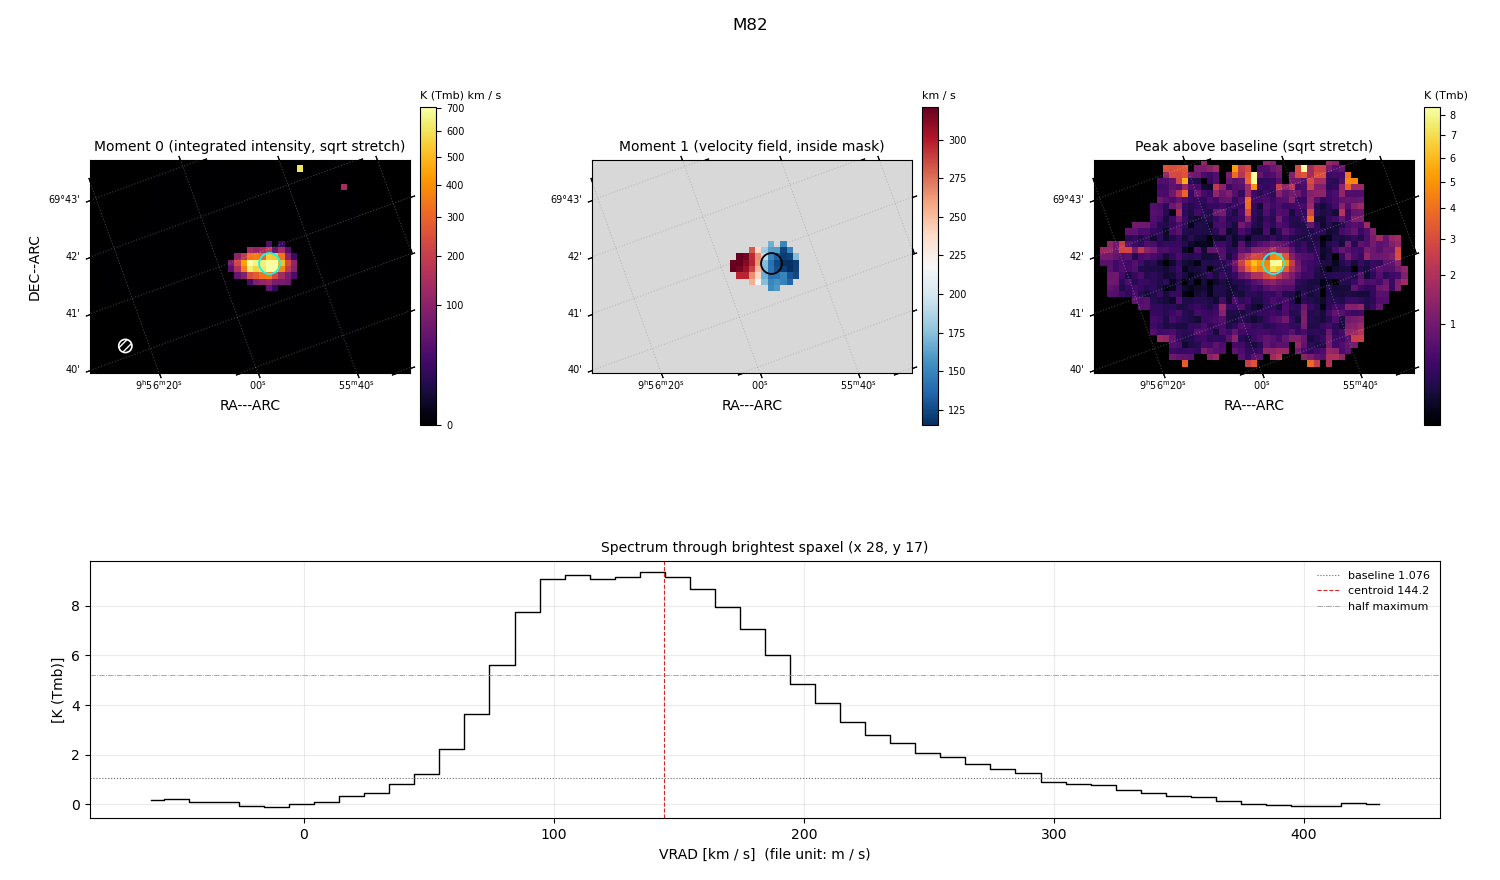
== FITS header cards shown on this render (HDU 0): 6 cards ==
OBJECT  = 'M82         '               /
BUNIT   = 'K (Tmb)     '               /
CTYPE1  = 'RA---ARC    '               /
CTYPE2  = 'DEC--ARC    '               /
CTYPE3  = 'VRAD        '               /
NAXIS3  =                   50         /

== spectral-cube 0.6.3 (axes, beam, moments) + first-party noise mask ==
SpectralCube HDU 0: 50 channels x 34 x 51 spaxels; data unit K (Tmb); figure title: M82
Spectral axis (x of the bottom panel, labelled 'VRAD [km / s]  (file unit: m / s)'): -61 .. 430 km / s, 50 channels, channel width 10 km / s
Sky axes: RA---ARC/DEC--ARC; field 5.99' x 3.99' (7 arcsec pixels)
Beam (drawn as the hatched ellipse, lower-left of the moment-0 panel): BMAJ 14.9 arcsec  BMIN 14.9 arcsec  BPA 0 deg
Caveat (lower limits): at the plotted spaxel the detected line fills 21 of 50 channels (42%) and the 29 channels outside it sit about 0.88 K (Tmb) (their median) below the dotted baseline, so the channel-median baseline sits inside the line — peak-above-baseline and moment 0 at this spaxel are lower limits by about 0.88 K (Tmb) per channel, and W50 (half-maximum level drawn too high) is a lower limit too
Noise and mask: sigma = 0.19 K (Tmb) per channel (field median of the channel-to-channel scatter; includes a channel-correlation factor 1.4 measured on the 1037 emission-free spaxels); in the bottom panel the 29 channels outside the line sit about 0.88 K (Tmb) below the dotted baseline and wiggle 0.38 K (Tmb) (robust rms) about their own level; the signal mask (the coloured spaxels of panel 2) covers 3% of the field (13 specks smaller than half a beam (2.5 px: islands under 3 px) dropped from it)
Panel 1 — Moment 0 (line voxels x channel width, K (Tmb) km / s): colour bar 0 .. 704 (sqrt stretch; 0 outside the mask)
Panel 2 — Moment 1 (intensity-weighted velocity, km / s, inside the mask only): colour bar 115 .. 321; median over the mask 165
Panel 3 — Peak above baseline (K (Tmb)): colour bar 0.16 .. 8.41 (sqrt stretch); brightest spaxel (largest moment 0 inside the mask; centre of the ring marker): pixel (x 28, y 17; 0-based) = FK5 09h55m50s +69d40m50s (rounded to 2 s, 10 arcsec steps: no finer than the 7 arcsec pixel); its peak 8.28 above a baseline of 1.076
Panel 4 — spectrum at that spaxel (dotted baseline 1.076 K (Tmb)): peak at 139 km / s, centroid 144.2 km / s (red dashed line; intensity-weighted over the run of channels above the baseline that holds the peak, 44 .. 295 km / s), W50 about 120 km / s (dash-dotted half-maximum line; edge to edge of the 12 channels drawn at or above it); detected line 54 .. 265 km / s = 21 of 50 channels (42%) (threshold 4 sigma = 0.75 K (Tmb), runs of >= 3 channels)